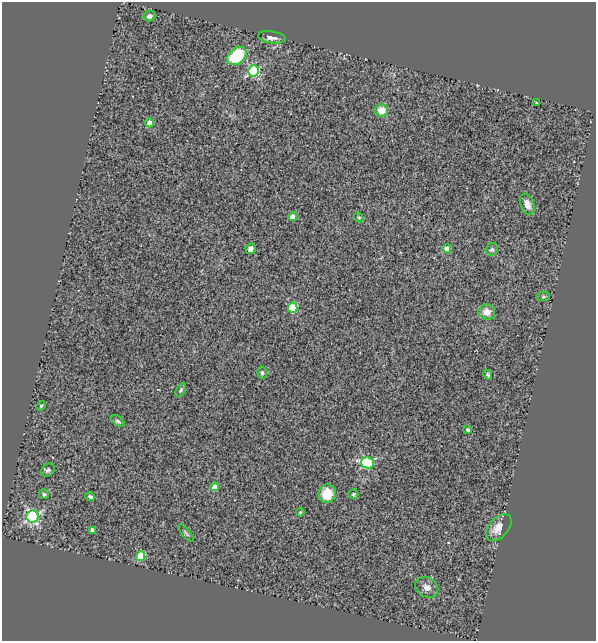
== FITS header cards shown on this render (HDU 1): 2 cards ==
NAXIS1  =                  594
NAXIS2  =                  639

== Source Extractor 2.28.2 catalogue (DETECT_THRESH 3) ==
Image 594 x 639 px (HDU 1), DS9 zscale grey, 1 PNG px = 1 image px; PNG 598 x 643 px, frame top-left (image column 1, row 639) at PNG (2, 2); each listed source drawn as its Kron ellipse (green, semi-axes under 4 px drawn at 4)
Background 0.516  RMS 0.13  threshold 0.403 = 3 sigma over >= 5 px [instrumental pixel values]
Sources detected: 36; all 36 listed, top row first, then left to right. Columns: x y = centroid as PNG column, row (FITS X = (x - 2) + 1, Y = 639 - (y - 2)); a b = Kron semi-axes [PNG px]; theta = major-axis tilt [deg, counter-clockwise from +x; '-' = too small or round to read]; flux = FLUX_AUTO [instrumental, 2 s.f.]
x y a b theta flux
149 16 6 5 - 30
272 37 14 6 -8 46
237 56 11 7 40 390
254 71 6 5 - 870
536 102 4 3 - 6.6
381 110 6 6 - 120
149 123 4 4 - 58
527 204 11 6 -68 57
293 217 4 4 - 96
359 217 5 4 - 11
250 249 5 5 - 34
447 249 4 4 - 97
492 249 7 5 54 19
543 297 7 4 7 13
293 307 5 5 - 410
487 312 8 7 - 80
262 373 6 5 - 17
488 375 5 4 - 15
181 390 7 4 59 16
41 406 5 4 - 9.9
118 421 8 4 -37 19
468 430 3 3 - 18
367 463 6 5 - 680
48 470 8 6 39 24
215 487 4 4 - 61
44 494 5 4 - 17
327 494 9 8 - 190
353 494 5 5 - 11
90 497 5 4 - 20
300 512 4 3 - 9.6
33 517 6 6 - 1500
499 528 16 9 48 110
93 530 4 4 - 46
186 533 11 3 -50 16
141 556 5 4 - 260
427 587 12 9 -31 52